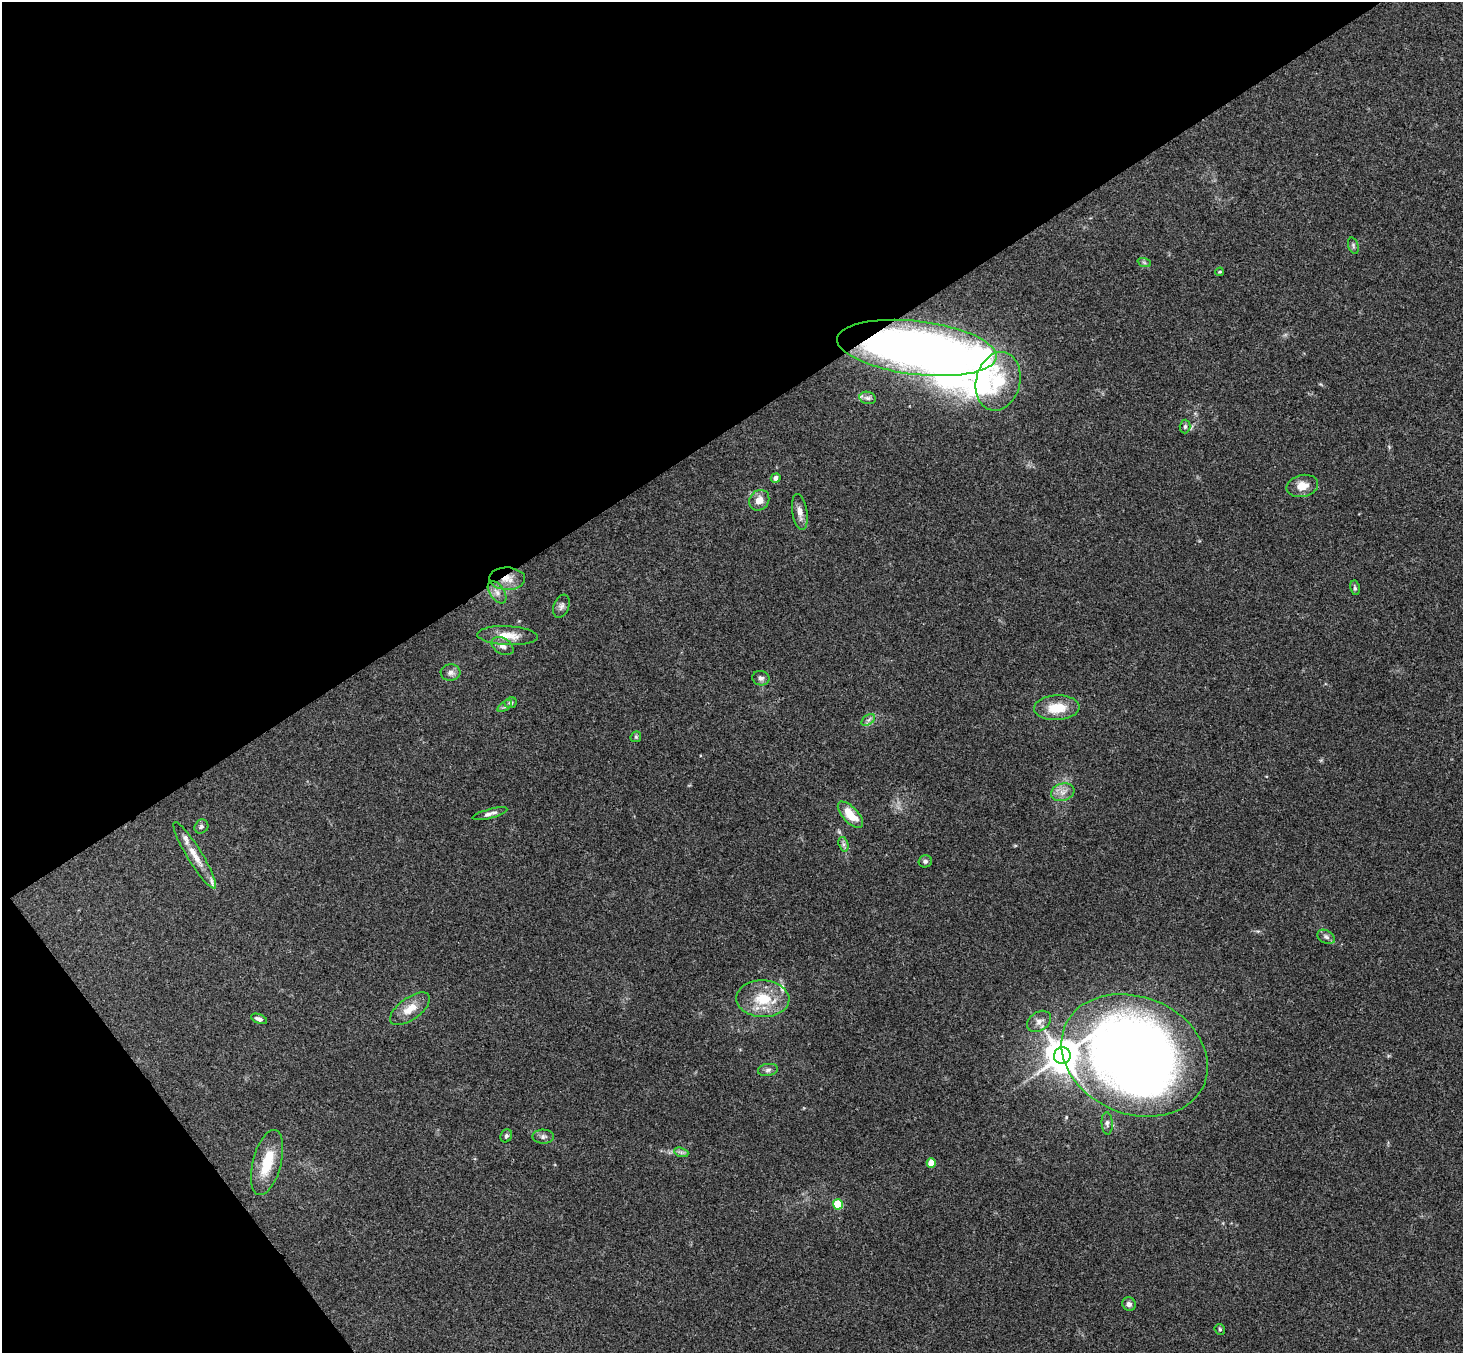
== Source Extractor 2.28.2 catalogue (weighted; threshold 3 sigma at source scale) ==
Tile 5 of 4 x 4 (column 1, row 2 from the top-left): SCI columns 53-1513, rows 3032-4382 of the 5945 x 5926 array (HDU 1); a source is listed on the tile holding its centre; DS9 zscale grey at full resolution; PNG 1465 x 1355 px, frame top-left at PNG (2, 2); each listed source drawn as its Kron ellipse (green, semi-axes under 4 px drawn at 4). Shown black and unused: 36% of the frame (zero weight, under 3 of 4 exposures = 6% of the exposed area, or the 3 px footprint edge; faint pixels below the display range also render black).
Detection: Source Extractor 2.28.2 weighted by HDU 2 'WHT'; one run over the whole footprint, this tile lists its part. Background 0.188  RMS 0.008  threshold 0.0361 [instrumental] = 3 sigma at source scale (4.5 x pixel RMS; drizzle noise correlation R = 1.50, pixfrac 1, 0.05/0.05 arcsec/px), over >= 5 px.
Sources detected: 54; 3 inside a brighter object's white glare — neither listed nor drawn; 3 inside a brighter listed object's ellipse — not listed separately; the other 48 listed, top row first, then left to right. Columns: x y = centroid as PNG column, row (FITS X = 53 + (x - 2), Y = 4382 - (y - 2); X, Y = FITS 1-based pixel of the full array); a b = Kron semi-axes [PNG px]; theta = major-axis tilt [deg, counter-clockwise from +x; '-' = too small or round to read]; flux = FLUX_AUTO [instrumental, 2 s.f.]
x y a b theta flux
1353 246 8 5 -72 1.5
1144 262 7 4 -20 1.6
1220 272 4 3 - 0.81
917 348 80 26 -7 520
998 381 30 22 76 40
868 398 8 6 -15 2.4
1185 426 7 5 87 1.9
776 478 5 4 - 3.8
1302 486 16 11 13 10
759 500 11 9 50 8.3
800 512 18 7 -80 6.3
507 579 18 11 -1 11
1355 588 7 5 -80 1.5
497 592 13 7 -55 4.7
561 606 12 7 69 3.2
508 636 30 9 -3 14
502 646 12 7 -30 4.2
450 672 10 8 3 3.5
761 678 8 7 - 2.7
511 703 6 5 - 1.9
505 706 8 4 36 1.8
1057 708 23 12 3 19
868 720 7 5 35 2.3
636 737 6 5 - 1.1
1063 792 12 8 17 5.9
490 814 18 4 15 3.4
850 815 16 7 -47 17
201 827 7 6 - 1.9
843 844 7 4 -72 1.9
195 855 39 7 -58 13
925 861 6 6 - 2.1
1326 937 9 6 -29 2.7
763 999 26 18 -2 28
410 1009 23 11 35 13
259 1019 8 4 -21 2.8
1039 1021 13 9 36 5.8
1135 1055 75 58 -23 930
1062 1056 8 8 - 1700
768 1070 10 6 9 2.6
1107 1123 11 5 -87 2.4
506 1136 7 5 60 1.8
543 1137 11 7 -1 2.9
681 1152 7 4 -19 1.9
267 1163 33 14 75 25
931 1163 4 4 - 15
838 1204 5 5 - 38
1129 1304 7 6 - 2.9
1220 1329 6 5 - 1.2
Overlapping masked pixels (flux is a lower limit): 2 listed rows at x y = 917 348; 507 579